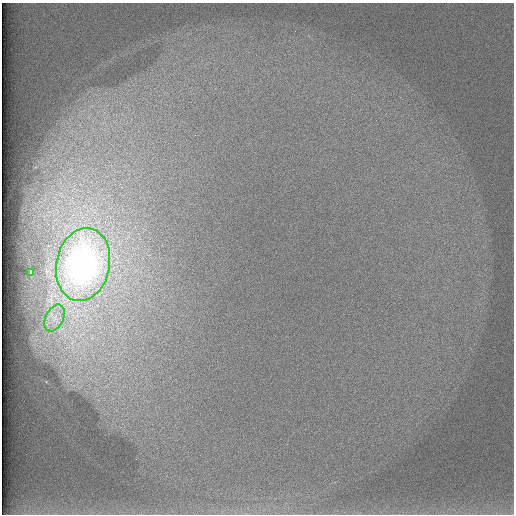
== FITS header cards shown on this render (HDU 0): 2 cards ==
NAXIS1  =                  512 /
NAXIS2  =                  512 /

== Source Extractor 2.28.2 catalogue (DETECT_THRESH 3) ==
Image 512 x 512 px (HDU 0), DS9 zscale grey, 1 PNG px = 1 image px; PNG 516 x 516 px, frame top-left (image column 1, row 512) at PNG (2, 3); each listed source drawn as its Kron ellipse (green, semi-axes under 4 px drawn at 4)
Background 98.1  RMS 2.9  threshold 8.77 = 3 sigma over >= 5 px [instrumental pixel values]
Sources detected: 3; all 3 listed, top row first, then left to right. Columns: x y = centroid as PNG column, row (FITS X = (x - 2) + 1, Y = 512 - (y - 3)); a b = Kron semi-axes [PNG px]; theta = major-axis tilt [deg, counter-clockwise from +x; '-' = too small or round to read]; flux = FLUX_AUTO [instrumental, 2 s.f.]
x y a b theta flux
83 265 37 26 78 97000
31 272 3 2 - 230
54 318 14 9 63 2300